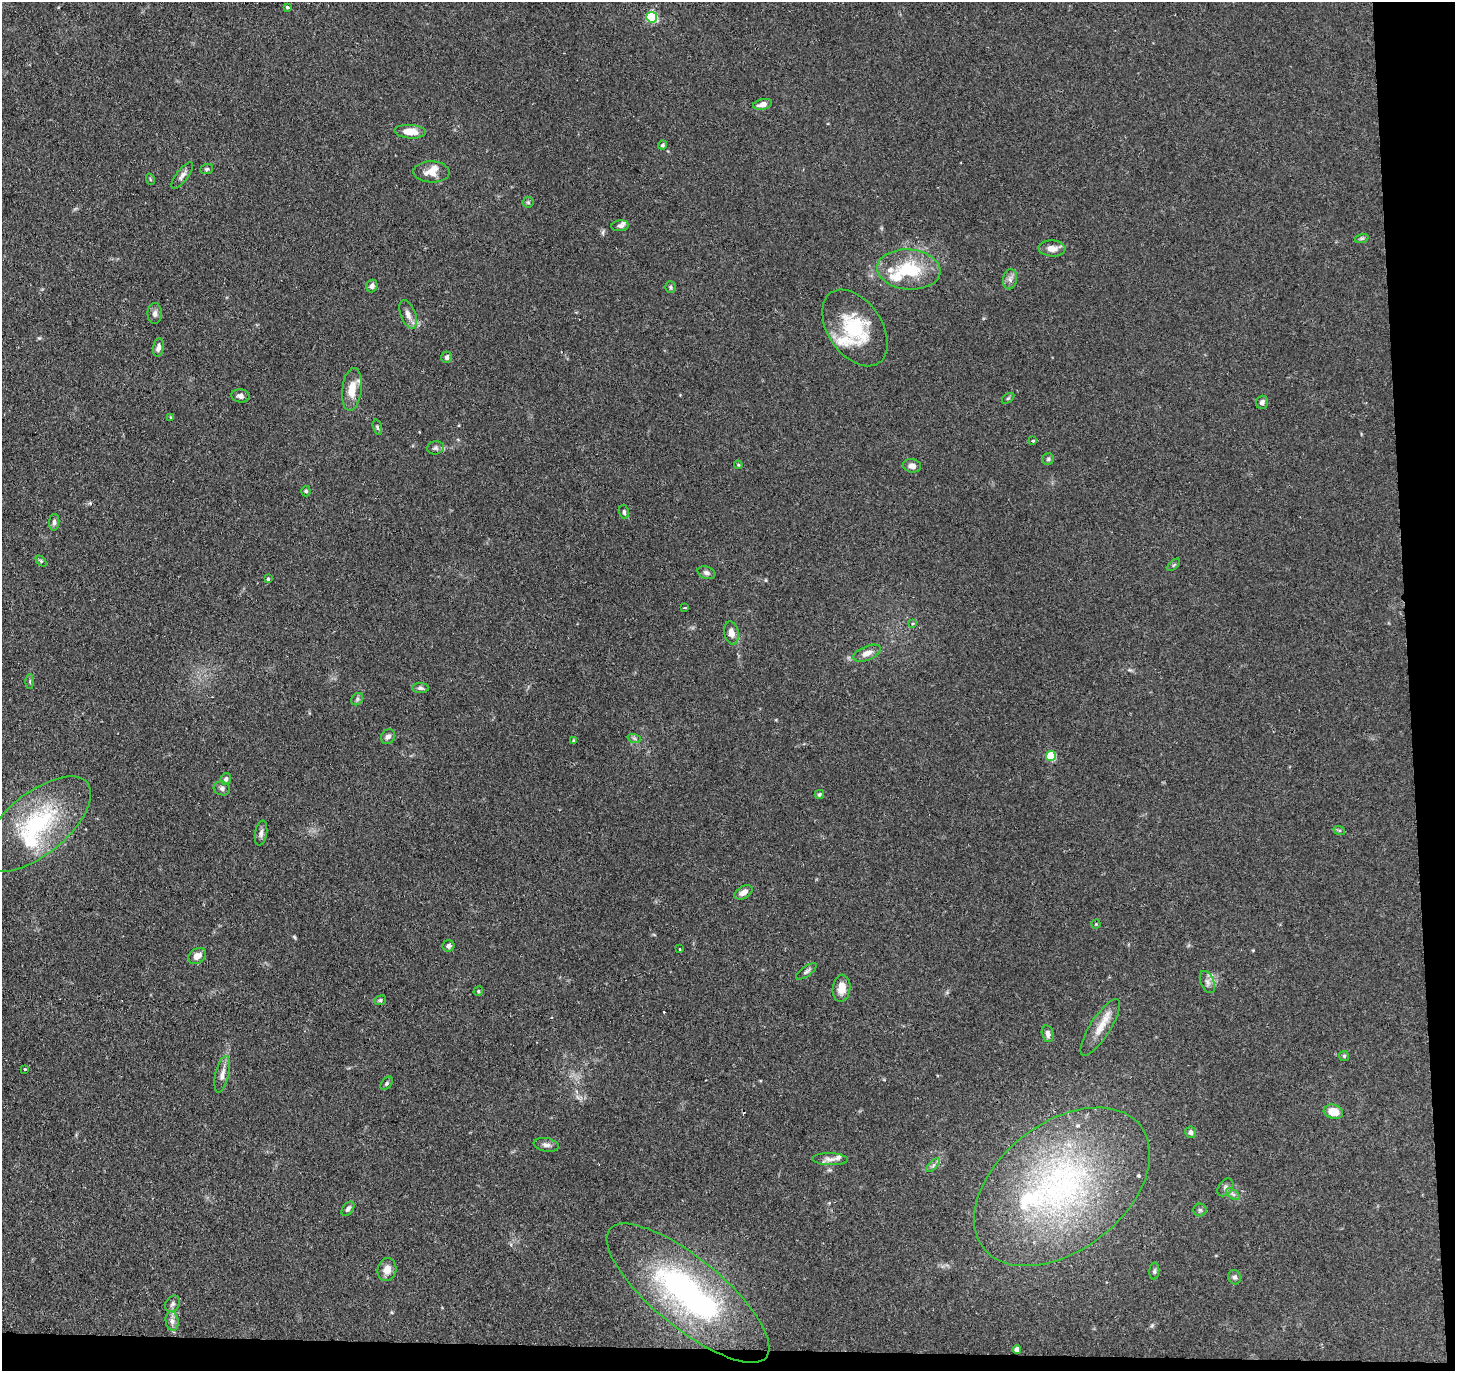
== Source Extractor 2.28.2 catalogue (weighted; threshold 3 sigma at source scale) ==
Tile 9 of 3 x 3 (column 3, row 3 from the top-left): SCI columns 2907-4359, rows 113-1481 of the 4359 x 4331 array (HDU 1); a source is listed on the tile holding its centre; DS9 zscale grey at full resolution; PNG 1457 x 1373 px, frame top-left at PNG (2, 2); each listed source drawn as its Kron ellipse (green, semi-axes under 4 px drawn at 4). Shown black and unused: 5% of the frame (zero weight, under 2 of 3 exposures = <1% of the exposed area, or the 3 px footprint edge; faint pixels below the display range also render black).
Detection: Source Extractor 2.28.2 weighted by HDU 2 'WHT'; one run over the whole footprint, this tile lists its part. Background 0.126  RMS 0.0067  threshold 0.03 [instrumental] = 3 sigma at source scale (4.5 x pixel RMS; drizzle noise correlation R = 1.50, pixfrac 1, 0.05/0.05 arcsec/px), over >= 5 px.
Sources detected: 101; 1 cosmic-ray / hot-pixel residue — neither listed nor drawn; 10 inside a brighter listed object's ellipse — not listed separately; the other 90 listed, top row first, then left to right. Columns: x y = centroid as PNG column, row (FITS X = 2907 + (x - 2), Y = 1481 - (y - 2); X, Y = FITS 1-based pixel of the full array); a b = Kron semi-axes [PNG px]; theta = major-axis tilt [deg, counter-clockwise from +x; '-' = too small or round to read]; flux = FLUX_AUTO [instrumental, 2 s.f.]
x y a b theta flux
287 8 4 3 - 2.6
652 17 5 5 - 57
763 104 9 5 12 4.2
410 132 16 6 -4 9.6
663 145 4 4 - 1.3
207 169 6 5 - 1.1
431 172 18 10 -2 7
182 175 16 6 53 3
150 179 6 3 -72 0.69
528 202 5 5 - 1
620 226 9 5 6 1.9
1362 238 7 4 18 1.1
1052 248 13 8 -3 5.2
909 269 32 20 -5 34
1010 279 10 7 82 2.9
372 286 6 5 - 2.5
670 287 6 5 - 1.2
155 313 10 7 89 2.8
408 314 15 7 -68 4.3
855 328 42 27 -56 41
158 347 9 5 81 2.6
447 357 6 5 - 2.6
352 389 21 9 83 11
240 396 9 6 -8 2.4
1008 398 7 3 36 0.86
1262 402 7 5 73 2.2
171 417 4 3 - 0.65
377 427 8 4 -75 1.1
1033 441 4 3 - 1.4
435 448 8 6 8 1.8
1048 459 6 6 - 1.2
738 465 4 4 - 0.7
912 466 9 6 -8 3.2
306 491 5 4 - 1.1
624 512 7 4 -76 1.4
54 522 8 5 85 1.6
41 561 6 4 -46 0.96
1174 565 8 3 45 0.84
706 573 9 6 -18 2
268 579 3 3 - 0.82
685 608 3 2 - 1
913 623 4 3 - 0.67
731 633 12 7 -77 5.4
867 653 14 7 23 5
30 681 7 4 89 0.95
421 688 8 5 -2 1.7
357 699 7 5 49 1.4
388 737 8 6 50 2.7
634 738 7 4 -19 1.2
574 741 4 4 - 0.94
1051 756 5 5 - 29
226 779 6 5 - 1.9
222 788 8 7 - 2
819 795 5 4 - 1.1
37 824 65 30 39 70
1339 830 6 4 -19 0.93
261 833 12 6 80 2.6
743 892 10 6 29 3.7
1096 924 4 4 - 0.58
449 946 6 5 - 1.5
679 949 3 2 - 0.68
197 956 9 7 33 5
806 971 12 5 36 1.8
1207 982 12 6 -66 3
842 988 13 8 82 7.9
478 991 5 4 - 0.84
380 1000 6 4 22 1.1
1100 1027 33 10 57 11
1048 1034 8 5 -77 2.7
1344 1056 5 5 - 0.97
24 1069 3 3 - 6
222 1074 18 6 77 4.4
387 1083 7 5 50 1.2
1333 1112 10 7 -16 10
1191 1132 6 5 - 2.2
546 1145 13 6 -10 2.7
830 1159 18 6 -1 3.6
933 1165 9 3 45 1.5
1062 1187 100 64 38 220
1225 1187 10 6 53 2.1
1233 1194 8 4 -37 1.7
348 1209 8 5 53 1.9
1200 1210 6 6 - 1.3
387 1270 11 9 78 6.1
1154 1271 8 5 85 1.5
1235 1277 7 6 - 1.9
688 1293 101 35 -39 170
173 1304 9 6 56 2
172 1321 10 6 -80 3
1017 1350 4 4 - 4.1